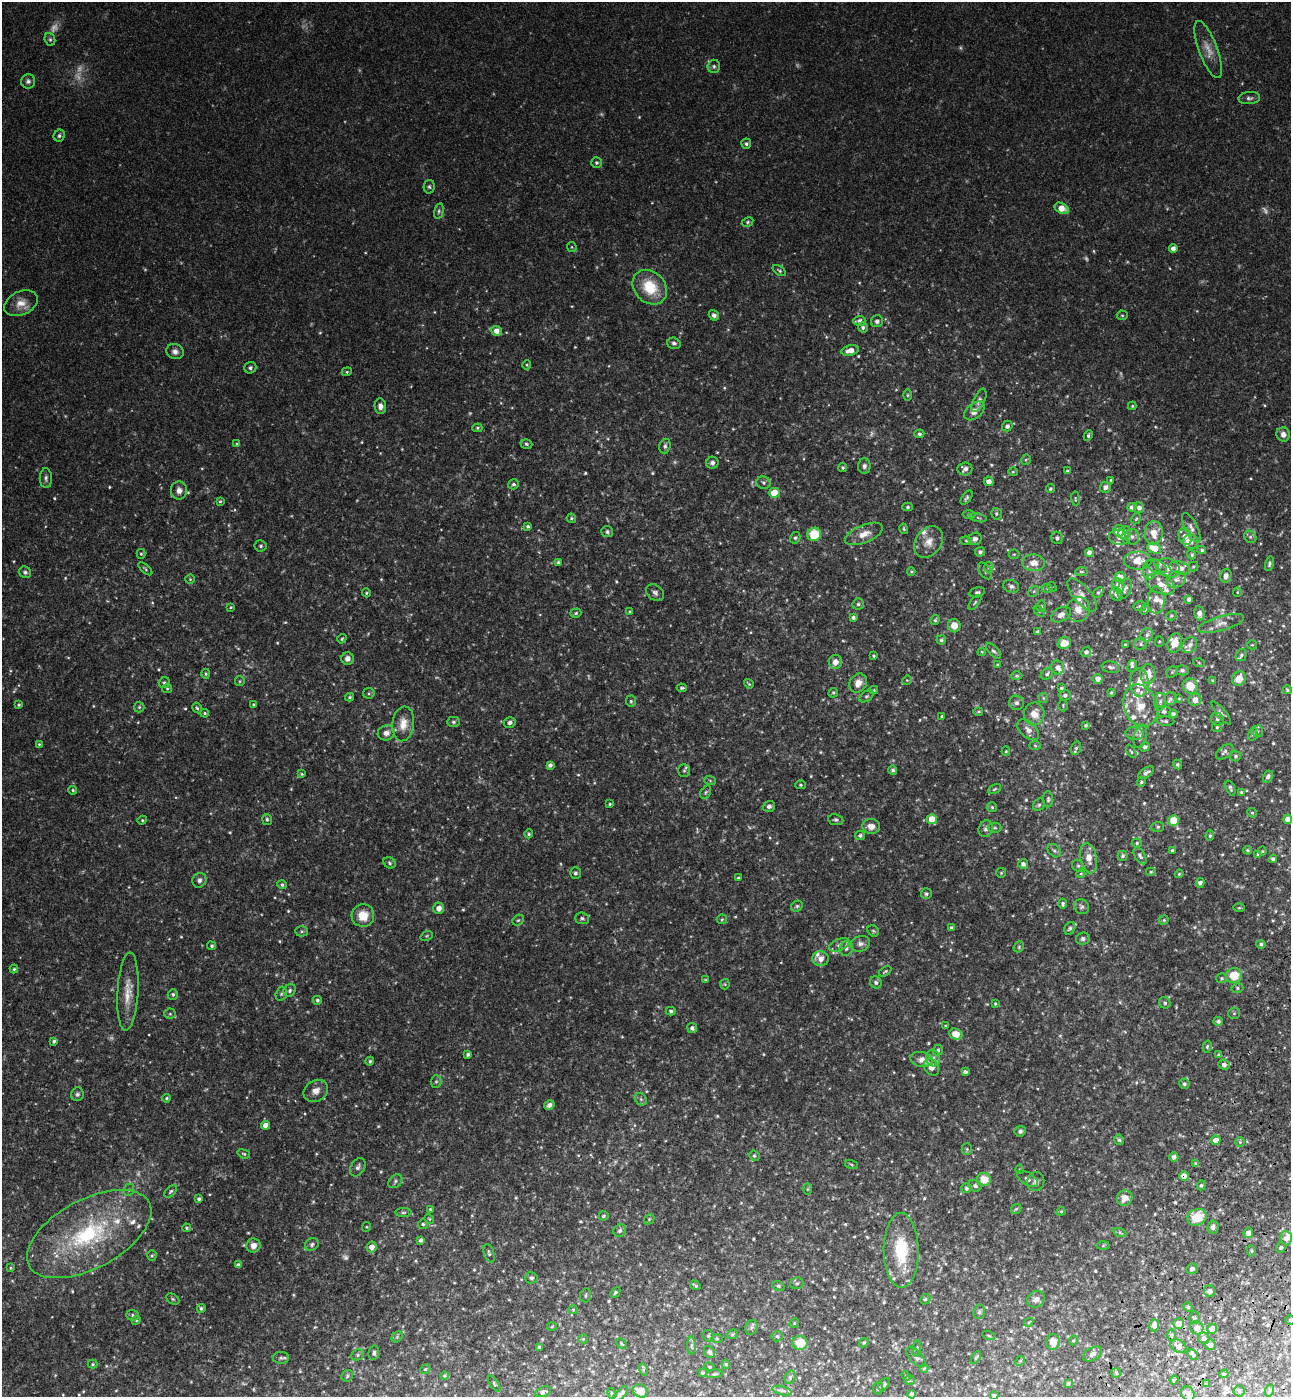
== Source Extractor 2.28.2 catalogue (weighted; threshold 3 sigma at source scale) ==
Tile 6 of 4 x 4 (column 2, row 2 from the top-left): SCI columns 1681-2969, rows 2853-4247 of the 5802 x 5712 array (HDU 1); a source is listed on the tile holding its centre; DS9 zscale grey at full resolution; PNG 1293 x 1399 px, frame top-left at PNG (2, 2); each listed source drawn as its Kron ellipse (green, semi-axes under 4 px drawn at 4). Shown black and unused: <1% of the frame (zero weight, under 3 of 4 exposures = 6% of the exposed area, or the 3 px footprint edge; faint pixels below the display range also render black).
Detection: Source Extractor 2.28.2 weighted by HDU 2 'WHT'; one run over the whole footprint, this tile lists its part. Background 0.0388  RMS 0.0065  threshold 0.0294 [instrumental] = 3 sigma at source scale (4.5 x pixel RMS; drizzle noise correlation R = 1.50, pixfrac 1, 0.05/0.05 arcsec/px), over >= 5 px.
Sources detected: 712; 29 too faint to see at this stretch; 1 cosmic-ray / hot-pixel residue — neither listed nor drawn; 36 inside a brighter listed object's ellipse — not listed separately; of the other 646, all 500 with FLUX_AUTO >= 0.696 (the completeness limit of this list) listed and drawn (146 fainter detections not listed), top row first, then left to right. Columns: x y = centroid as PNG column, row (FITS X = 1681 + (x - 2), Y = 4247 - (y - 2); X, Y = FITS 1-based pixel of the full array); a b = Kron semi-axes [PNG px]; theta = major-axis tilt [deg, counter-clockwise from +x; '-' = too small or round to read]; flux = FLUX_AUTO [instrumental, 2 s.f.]
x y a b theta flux
50 39 6 5 - 1.2
1208 50 30 9 -70 7.5
714 66 7 6 - 1.5
28 81 7 7 - 2
1249 98 11 6 4 2.1
59 136 6 5 - 1.3
746 144 5 5 - 1.3
597 163 5 5 - 1.1
429 187 7 5 78 1.3
1062 208 7 5 -29 8.3
439 211 8 4 77 1.2
748 222 6 4 28 0.95
572 247 5 4 - 0.72
1173 249 4 4 - 3
779 271 7 4 -35 0.99
650 287 19 15 -47 21
21 303 17 11 25 6.8
714 315 5 4 - 1.9
1122 315 5 5 - 0.85
859 321 6 5 - 2.5
877 321 6 6 - 1.9
863 327 5 5 - 1.8
496 331 5 5 - 5
674 343 7 5 -15 1.6
850 350 9 5 13 5.9
175 352 9 7 -19 2.8
527 365 5 3 - 0.7
250 368 6 5 - 1.4
347 372 5 4 - 0.88
907 395 6 4 -90 0.83
979 400 12 5 65 2.4
380 406 8 6 -83 2.9
1132 406 4 4 - 0.78
974 411 12 7 39 5.3
1007 426 5 5 - 2.1
477 428 5 4 - 0.91
919 434 5 4 - 1.2
1283 434 7 6 - 3.1
1088 435 5 4 - 1.3
237 444 4 4 - 0.86
526 444 6 4 -18 1.1
665 446 7 5 73 1.7
1026 460 5 5 - 0.86
712 463 6 6 - 2.2
864 466 7 6 - 1.9
843 468 4 4 - 1
965 469 7 6 - 2.9
1067 471 4 3 - 1
1013 472 4 4 - 0.73
46 478 10 6 -89 1.9
1111 480 4 3 - 0.85
989 481 5 4 - 3.3
763 483 7 6 - 1.5
513 484 5 5 - 1.4
1105 487 5 5 - 3
1050 489 4 4 - 1.2
179 490 9 8 - 3.9
774 493 5 5 - 18
967 498 8 4 55 1.4
1075 498 7 4 -83 0.93
220 501 4 3 - 0.91
908 507 5 4 - 0.98
1132 507 4 4 - 2.7
1139 508 5 5 - 3.1
996 514 6 5 - 1.2
969 515 6 4 1 1
571 518 5 4 - 1.1
978 518 8 3 -14 1.1
1136 519 6 3 62 0.75
528 526 4 4 - 1.1
1191 528 16 6 -64 3.3
904 529 5 3 - 0.79
1119 531 6 5 - 7.4
607 532 6 5 - 1.4
1125 533 7 6 - 6.2
1154 533 12 9 88 8.8
814 534 7 6 - 20
864 534 20 9 22 6.9
1185 536 9 6 -76 5.1
1119 537 10 7 -6 3.4
1132 537 8 7 - 2.5
1250 537 6 5 - 1.6
795 538 6 5 - 1.1
1057 538 6 5 - 1.6
975 539 6 6 - 2.5
966 541 6 4 -8 0.98
928 542 17 12 53 7.2
1191 542 7 7 - 3.7
261 546 6 5 - 1.3
1154 548 7 5 -24 13
1202 550 4 3 - 0.98
980 552 5 4 - 1.7
1089 553 4 4 - 3.9
141 554 5 4 - 0.89
1014 554 5 5 - 0.89
1192 555 5 4 - 1.1
1138 561 14 9 1 8.7
558 562 4 3 - 1
1034 563 11 8 -1 6.3
1269 564 7 4 76 1.4
1157 566 10 6 -23 2.1
989 567 5 5 - 0.99
1193 567 5 5 - 0.96
1169 568 12 8 -30 4.8
1180 568 10 6 -16 4.9
145 569 8 4 -41 1
1150 570 9 6 86 2.8
911 571 4 4 - 0.77
985 571 9 5 -54 1.6
25 572 6 5 - 1.5
1081 572 6 4 3 0.88
1226 576 7 5 77 3.2
1120 577 5 5 - 6.4
190 579 5 4 - 0.72
1176 579 10 8 16 3.1
1160 584 15 9 -25 6.5
1118 585 7 5 -62 3.7
1011 586 8 6 -21 2.2
1052 587 5 4 - 0.72
1047 588 6 4 -18 0.99
1125 589 10 6 71 3.2
1034 591 6 4 45 1
977 592 8 5 14 1.7
1098 592 6 4 40 1.1
1237 592 5 4 - 0.72
366 593 4 4 - 0.75
655 593 10 7 -39 2.4
1116 594 7 5 -61 2.6
1082 595 20 8 -50 5
1189 599 4 4 - 2.3
1156 600 14 8 -89 4.2
975 602 9 3 51 0.93
858 604 5 5 - 1.4
1041 606 5 5 - 0.93
1140 606 6 5 - 1.3
231 607 4 3 - 0.72
1078 609 12 11 - 6.3
1145 609 5 4 - 1.3
1039 611 6 4 -45 1.1
630 612 4 4 - 0.72
576 613 5 4 - 1.1
1199 613 7 5 -81 3.4
1061 615 10 6 28 3.2
1171 616 5 4 - 0.98
853 617 3 3 - 1.4
935 620 5 4 - 0.88
1221 624 23 7 16 4.8
954 626 7 6 - 6.8
1037 632 3 3 - 1.1
1147 635 7 6 - 2
342 639 5 3 - 0.83
941 640 5 4 - 1.2
1159 641 5 4 - 0.86
1064 643 7 5 18 7.1
1175 643 10 7 73 8.6
1141 644 6 6 - 1.6
1125 645 3 3 - 0.8
1190 645 8 6 48 2.9
1252 645 5 4 - 0.77
993 651 9 5 -46 1.5
982 652 4 3 - 0.72
1086 652 5 4 - 1.8
1241 655 6 5 - 1.3
874 656 3 3 - 0.93
347 659 6 6 - 3.1
835 662 7 6 - 4.7
1199 663 6 4 -20 0.86
998 664 4 3 - 0.72
1132 666 6 4 77 1
1058 667 7 6 - 2.7
1111 667 9 6 -9 1.9
1182 670 6 5 - 1.5
1172 672 6 5 - 0.94
206 674 5 4 - 0.78
1047 674 6 5 - 1.6
1148 674 10 7 86 8.8
1017 676 6 4 2 0.98
1098 679 5 4 - 3.1
1239 679 7 6 - 8.3
907 680 5 4 - 0.7
240 681 5 4 - 0.79
1213 681 4 4 - 1.3
164 683 6 5 - 1.3
858 683 10 8 55 5.5
1139 683 14 9 -88 10
749 684 5 3 - 0.81
1190 686 8 7 - 12
682 688 5 4 - 1.1
1061 688 4 3 - 1
167 689 5 4 - 0.78
874 690 4 4 - 0.88
1287 690 4 3 - 0.9
1111 692 3 3 - 0.85
369 693 6 5 - 1.1
833 693 5 4 - 1
1065 695 6 5 - 1.7
866 696 8 5 36 1.1
350 697 4 3 - 0.9
1043 698 5 4 - 0.83
1179 698 4 4 - 0.78
1170 699 6 6 - 1.6
1195 700 6 6 - 4.8
631 701 6 5 - 1.3
1160 702 8 5 87 2
1017 703 7 7 - 2.2
19 705 3 3 - 0.88
254 705 3 3 - 0.76
1063 705 6 4 -89 0.82
1141 705 22 16 -69 15
139 707 5 5 - 0.99
197 708 6 4 -59 1
1164 711 7 6 - 1.7
978 712 5 3 - 0.77
205 713 4 3 - 0.83
1221 713 14 4 -50 1.9
1034 714 11 10 - 7.6
1173 714 4 4 - 1.8
942 716 3 3 - 0.74
1217 719 7 6 - 1.7
1165 721 9 4 -2 1.4
453 722 6 5 - 1.3
510 722 6 5 - 2
403 724 17 11 83 8.2
1086 725 4 3 - 1.1
1217 727 5 5 - 1
1028 730 13 7 -42 4.1
1257 731 6 5 - 1.3
386 733 8 7 - 3.6
1135 733 9 6 -3 2.2
1253 734 6 4 75 1.1
1140 736 12 6 77 2.3
39 744 4 4 - 0.78
1035 746 6 4 -2 0.84
1145 747 5 4 - 1.7
1076 748 7 5 73 1.4
1006 751 4 4 - 0.79
1131 752 7 4 -57 0.91
1225 752 10 6 38 2.1
1236 756 5 5 - 1.3
1177 764 5 4 - 1.3
550 765 4 4 - 2
893 770 5 4 - 1.5
684 771 6 5 - 1.4
1146 773 9 4 35 2.3
302 774 4 3 - 0.79
1268 777 6 4 61 1.9
710 780 6 3 -20 0.81
1141 782 5 4 - 1.3
801 785 5 4 - 0.89
1230 788 8 4 -70 1.1
995 789 7 4 27 0.9
73 790 4 3 - 0.81
706 792 7 4 60 1.1
1241 792 4 3 - 0.88
1048 799 8 5 90 1.3
610 804 3 3 - 0.73
1039 805 6 5 - 1.3
769 806 6 5 - 2
992 807 5 5 - 0.95
1252 813 5 4 - 0.81
267 819 5 4 - 1
932 819 5 5 - 11
1288 819 5 4 - 4.7
142 820 4 4 - 0.75
836 820 7 5 -9 1.3
1174 820 5 5 - 16
871 826 9 7 -5 4.7
1158 827 6 5 - 1.2
995 828 7 5 -1 1.2
986 829 8 7 - 2.7
529 834 4 4 - 0.89
860 835 5 4 - 1.4
1210 836 5 4 - 1
1137 843 5 4 - 1
1172 850 4 3 - 1
1248 850 4 3 - 0.73
1054 851 7 5 -48 1.6
1262 851 4 4 - 0.71
1258 854 4 4 - 0.85
1123 856 5 5 - 1.5
1140 856 9 5 -60 2.2
1089 858 15 8 -80 6.7
1273 859 4 4 - 1.6
390 863 6 5 - 1.2
1023 864 5 5 - 2.2
1078 866 6 5 - 1.2
1151 872 5 4 - 0.9
575 873 5 5 - 1.5
1001 873 5 4 - 0.85
1081 874 4 4 - 0.71
1179 874 4 4 - 0.74
738 878 4 4 - 0.87
199 880 7 7 - 2.1
1200 883 5 4 - 2.2
282 885 5 4 - 1.4
926 894 5 5 - 1.5
1063 904 5 3 - 1.2
797 906 6 5 - 1.2
1081 907 8 7 - 1.8
439 908 5 5 - 4.4
1239 908 6 4 1 0.8
363 916 11 11 - 11
582 918 7 6 - 1.5
722 919 5 4 - 0.84
518 920 6 5 - 1.2
1164 920 5 4 - 0.8
951 928 3 3 - 1.1
1070 928 7 5 57 1.4
302 931 6 5 - 1.2
873 931 6 5 - 1
427 936 6 4 21 0.9
1083 939 7 6 - 1.6
860 944 10 7 17 2.8
1261 944 4 4 - 1.5
839 945 11 5 24 2.5
212 946 4 4 - 1.1
1019 947 6 5 - 0.91
846 948 8 6 63 2.1
821 959 8 7 - 4.8
14 969 4 4 - 0.88
885 971 7 3 34 0.88
1234 975 8 7 - 13
1221 978 5 5 - 1
705 980 4 3 - 0.71
876 982 6 5 - 1.5
725 984 5 5 - 0.75
1237 988 6 5 - 1.1
290 990 6 5 - 1.3
128 992 39 10 87 11
173 994 5 5 - 1.1
281 994 7 5 74 1.2
317 1000 4 4 - 1.1
1165 1003 6 5 - 1.4
995 1004 4 4 - 0.87
671 1011 5 4 - 1.2
1234 1013 6 5 - 0.92
170 1014 5 5 - 1.2
1218 1021 5 4 - 1.5
946 1026 3 3 - 0.78
692 1028 5 5 - 1.9
956 1034 7 5 -24 8.3
54 1041 4 3 - 1.2
1207 1047 6 4 74 0.97
938 1050 5 5 - 1.4
468 1054 4 3 - 1.4
1219 1055 4 4 - 1.2
933 1058 8 7 - 3
922 1059 11 7 -11 4.6
370 1061 4 4 - 1.1
1224 1065 6 5 - 2.4
931 1067 9 7 -56 5.8
965 1072 4 3 - 1.6
436 1081 6 5 - 1
1184 1084 5 5 - 1.4
316 1091 13 10 32 4.9
77 1094 7 6 - 1.7
166 1098 4 3 - 0.73
641 1099 7 5 -46 1.2
549 1105 5 4 - 2.1
266 1125 4 4 - 4.5
1020 1131 5 5 - 1.4
1119 1140 5 4 - 1.1
1216 1140 5 4 - 4.8
1240 1142 5 5 - 0.96
967 1149 5 5 - 1
244 1154 6 4 -19 0.92
754 1156 5 4 - 0.95
1174 1157 5 4 - 2.6
1196 1164 4 4 - 1.7
851 1165 7 3 -19 0.73
358 1167 10 7 60 2.2
1020 1169 4 4 - 0.71
1184 1176 5 5 - 4.2
984 1179 7 6 - 11
1028 1179 12 6 -33 2
395 1181 8 6 46 1.5
1036 1181 9 8 - 2.5
1201 1185 5 4 - 0.94
975 1186 7 5 -27 1.6
967 1188 5 5 - 1.5
807 1189 6 4 89 0.72
129 1190 6 5 - 1.2
171 1191 7 4 46 1.2
1125 1198 8 7 - 5.8
199 1199 4 3 - 1.2
430 1209 4 4 - 0.84
1016 1209 6 4 42 0.89
1061 1211 4 4 - 0.72
403 1212 8 4 0 1.2
604 1216 5 4 - 1.1
1197 1217 10 8 26 15
429 1219 5 4 - 0.73
649 1219 5 4 - 0.86
423 1224 5 5 - 1.2
366 1227 5 4 - 0.7
1213 1227 6 5 - 1.9
186 1228 4 3 - 0.7
620 1231 7 6 - 1.9
1120 1233 7 4 -19 1.1
1248 1233 5 5 - 4.3
89 1234 68 34 28 88
1286 1238 7 6 - 3.1
421 1240 4 4 - 1.7
312 1244 7 6 - 1.5
253 1246 7 7 - 4.2
1103 1246 6 4 2 1
372 1247 5 5 - 4.8
1281 1248 5 5 - 1.2
901 1250 37 17 -89 33
1251 1251 6 4 -83 1
489 1253 9 5 -72 1.4
152 1256 5 4 - 0.85
238 1265 4 4 - 1.9
11 1268 4 3 - 0.78
1192 1269 6 5 - 2
531 1278 6 6 - 1.5
797 1283 6 6 - 1.4
695 1285 5 3 - 1.1
778 1286 6 4 -22 1
1210 1291 6 5 - 2.2
615 1292 6 4 49 1
586 1295 7 5 79 1.2
173 1299 7 5 -27 1
925 1299 5 4 - 0.91
1036 1299 9 8 - 3.2
1188 1307 5 4 - 0.87
201 1308 4 4 - 1.3
573 1310 5 4 - 0.79
979 1312 7 5 76 1.5
133 1315 6 5 - 1.3
1194 1318 6 5 - 1.9
136 1320 5 4 - 0.7
1290 1320 5 5 - 0.91
1029 1322 5 3 - 0.74
794 1323 5 4 - 0.83
1179 1324 5 5 - 7.9
1154 1325 6 5 - 3.7
552 1327 5 4 - 0.71
751 1327 8 6 69 1.5
1197 1328 7 6 - 4.6
1212 1329 5 5 - 5.4
732 1334 6 4 22 0.99
989 1335 6 4 -23 0.97
1172 1335 6 4 89 0.85
708 1336 6 5 - 1.3
777 1336 5 5 - 0.95
397 1337 6 4 45 1.1
1204 1338 6 5 - 2.3
583 1339 5 4 - 0.73
717 1339 6 4 0 0.73
1073 1340 5 4 - 0.77
1053 1342 8 7 - 7.5
621 1343 6 3 -45 0.74
800 1343 7 7 - 14
864 1343 5 4 - 0.92
691 1345 9 4 90 1.4
1210 1345 5 5 - 2.7
1178 1346 8 6 -32 3.4
539 1348 4 4 - 1.7
917 1349 8 3 85 0.85
709 1352 6 5 - 2
374 1353 7 5 79 1.4
1093 1354 10 6 32 2.7
1193 1354 6 4 -51 1.6
358 1355 6 5 - 1.5
916 1357 12 6 -47 2.1
281 1358 8 6 0 1.8
976 1358 7 4 57 0.93
1020 1361 5 4 - 0.93
93 1364 5 4 - 0.74
726 1364 4 4 - 0.89
709 1367 5 4 - 0.79
924 1368 4 3 - 0.79
425 1369 5 4 - 1.1
643 1369 6 4 -75 0.76
702 1373 4 3 - 0.99
1116 1373 5 5 - 0.9
714 1374 8 4 8 1
1224 1374 5 4 - 1.1
444 1375 4 4 - 0.81
347 1376 6 5 - 1.3
906 1376 6 3 -46 0.72
790 1377 7 5 71 1.3
909 1380 5 4 - 0.96
1174 1380 4 3 - 0.75
494 1384 9 4 -56 1.3
884 1384 7 4 50 1.2
1068 1384 3 3 - 1.3
1206 1384 3 3 - 0.77
878 1388 6 5 - 0.97
1270 1390 6 4 70 0.9
640 1391 8 6 -25 8.1
782 1391 10 3 -15 1.4
1239 1391 5 5 - 1.2
543 1392 8 5 19 2.3
612 1393 5 4 - 0.79
620 1394 10 4 46 2.2
912 1394 4 4 - 2.3
1188 1394 8 6 -56 1.9
994 1395 4 4 - 1.4
Overlapping masked pixels (flux is a lower limit): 2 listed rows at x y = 1160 584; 1184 1176
Isophote crosses this tile's border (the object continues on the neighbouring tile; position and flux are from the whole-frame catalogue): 3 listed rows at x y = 1290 1320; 620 1394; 994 1395